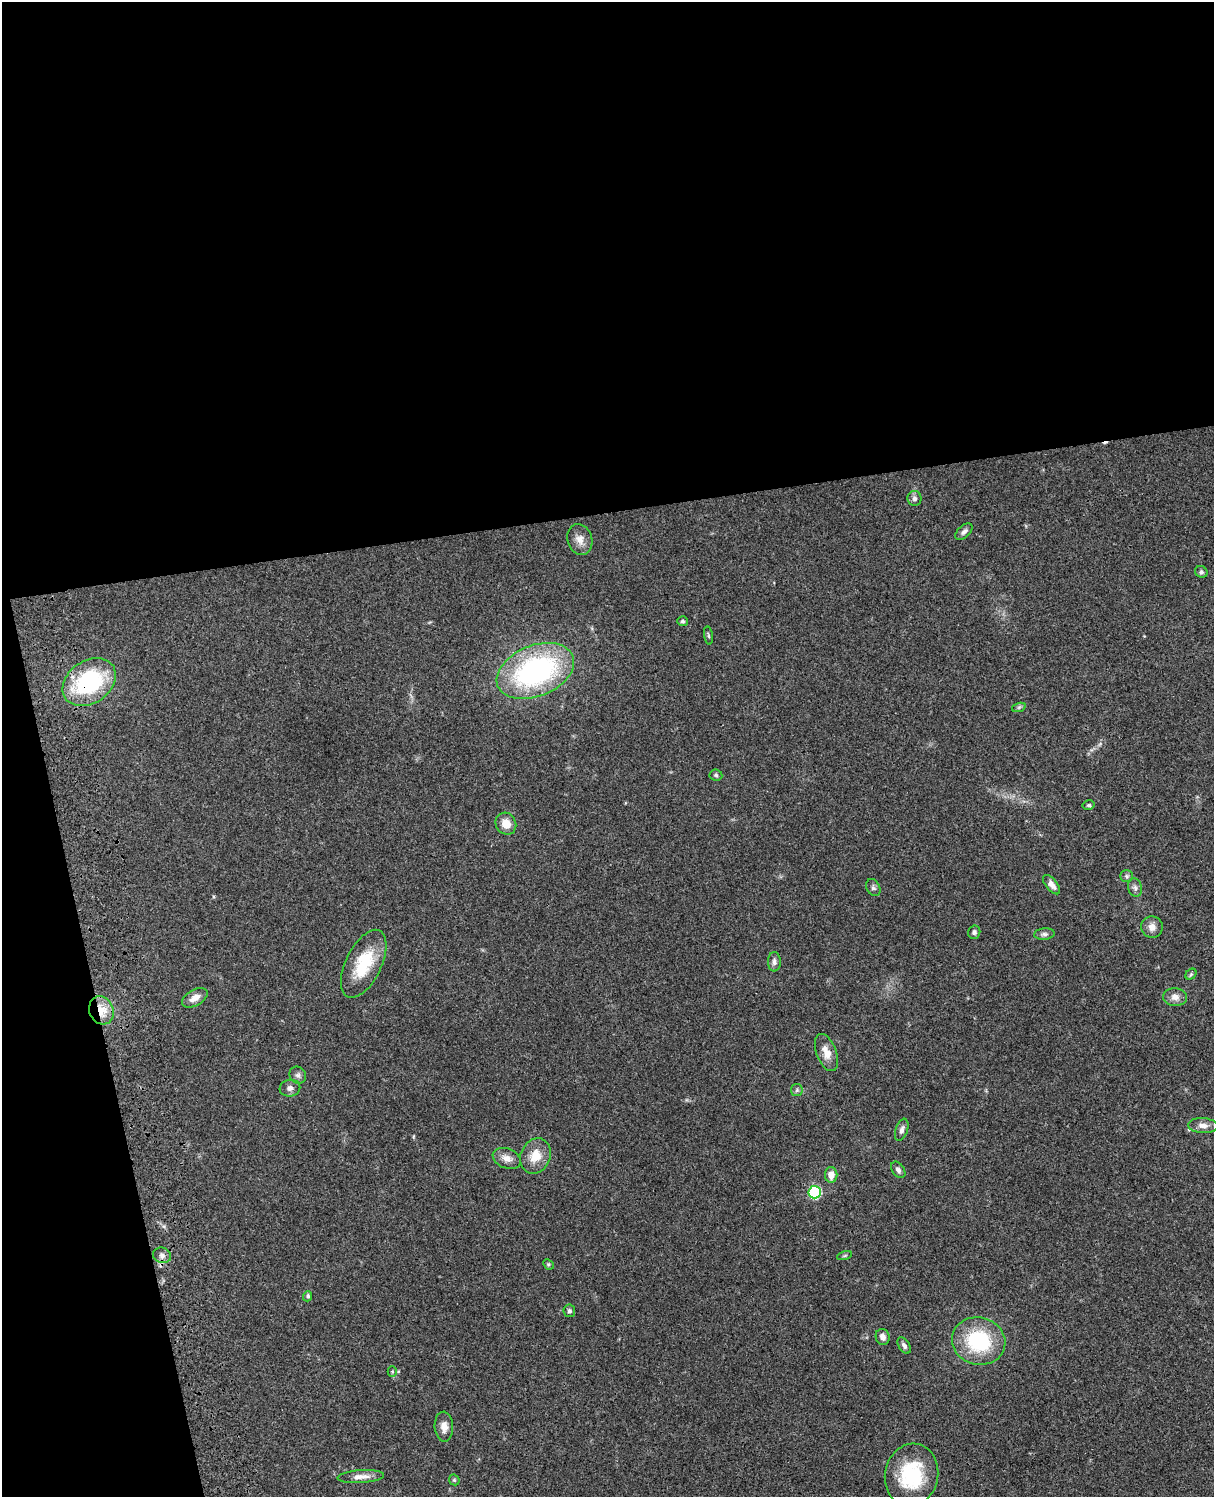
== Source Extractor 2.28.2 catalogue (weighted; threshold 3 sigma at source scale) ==
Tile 1 of 4 x 3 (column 1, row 1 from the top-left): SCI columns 121-1332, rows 3268-4762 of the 5087 x 4927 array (HDU 1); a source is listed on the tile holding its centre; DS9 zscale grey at full resolution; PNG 1216 x 1499 px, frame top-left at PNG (2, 2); each listed source drawn as its Kron ellipse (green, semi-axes under 4 px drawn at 4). Shown black and unused: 39% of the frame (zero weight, under 3 of 4 exposures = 6% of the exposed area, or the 3 px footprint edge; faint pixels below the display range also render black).
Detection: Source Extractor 2.28.2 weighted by HDU 2 'WHT'; one run over the whole footprint, this tile lists its part. Background 0.0774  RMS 0.0058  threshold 0.0263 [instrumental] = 3 sigma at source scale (4.5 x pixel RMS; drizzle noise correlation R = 1.50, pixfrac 1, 0.05/0.05 arcsec/px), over >= 5 px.
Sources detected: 50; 1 cosmic-ray / hot-pixel residue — neither listed nor drawn; the other 49 listed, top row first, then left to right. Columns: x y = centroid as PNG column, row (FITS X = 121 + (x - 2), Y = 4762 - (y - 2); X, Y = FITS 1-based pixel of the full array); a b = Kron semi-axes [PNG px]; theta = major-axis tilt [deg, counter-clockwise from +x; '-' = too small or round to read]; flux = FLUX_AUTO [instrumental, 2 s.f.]
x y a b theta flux
914 498 7 7 - 2.1
964 532 10 6 42 2.1
580 539 15 12 -72 5
1201 572 6 5 - 1.2
682 621 5 5 - 1.1
708 635 9 3 -81 0.84
535 671 40 25 22 110
89 682 29 21 34 60
1019 707 7 4 18 1.1
716 775 6 5 - 1.1
1089 805 6 4 13 0.88
506 824 11 10 - 6.8
1127 876 6 6 - 1.2
1052 885 11 5 -51 3.6
873 888 9 6 -61 1.6
1135 888 9 7 -73 1.9
1152 927 11 10 - 4.1
974 932 6 6 - 1.5
1044 934 10 5 5 1.7
774 962 9 6 88 2.1
364 964 37 18 64 25
1191 974 6 4 45 0.89
1175 997 12 9 -2 3.9
195 998 14 8 30 4.8
101 1010 14 12 -64 9.7
826 1053 19 10 -69 6.6
298 1075 9 8 - 1.8
290 1088 10 8 10 2.4
797 1090 6 5 - 1.1
1203 1126 15 7 -2 3.9
902 1130 11 6 71 2.2
535 1156 18 15 66 9.9
507 1158 14 9 -23 4.7
898 1170 9 6 -56 1.8
831 1175 8 6 89 5.2
815 1192 6 6 - 64
162 1255 9 7 -17 2.5
845 1256 8 3 19 0.76
548 1264 6 4 -45 0.79
308 1296 5 4 - 1.1
569 1311 6 6 - 1.2
883 1337 8 7 - 2.8
979 1341 27 23 -15 42
904 1345 9 5 -57 1.8
392 1372 5 4 - 0.69
444 1427 15 9 -87 4.5
911 1475 32 26 79 37
361 1477 23 6 4 5
454 1480 6 5 - 0.8
Overlapping masked pixels (flux is a lower limit): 2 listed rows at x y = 89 682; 101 1010